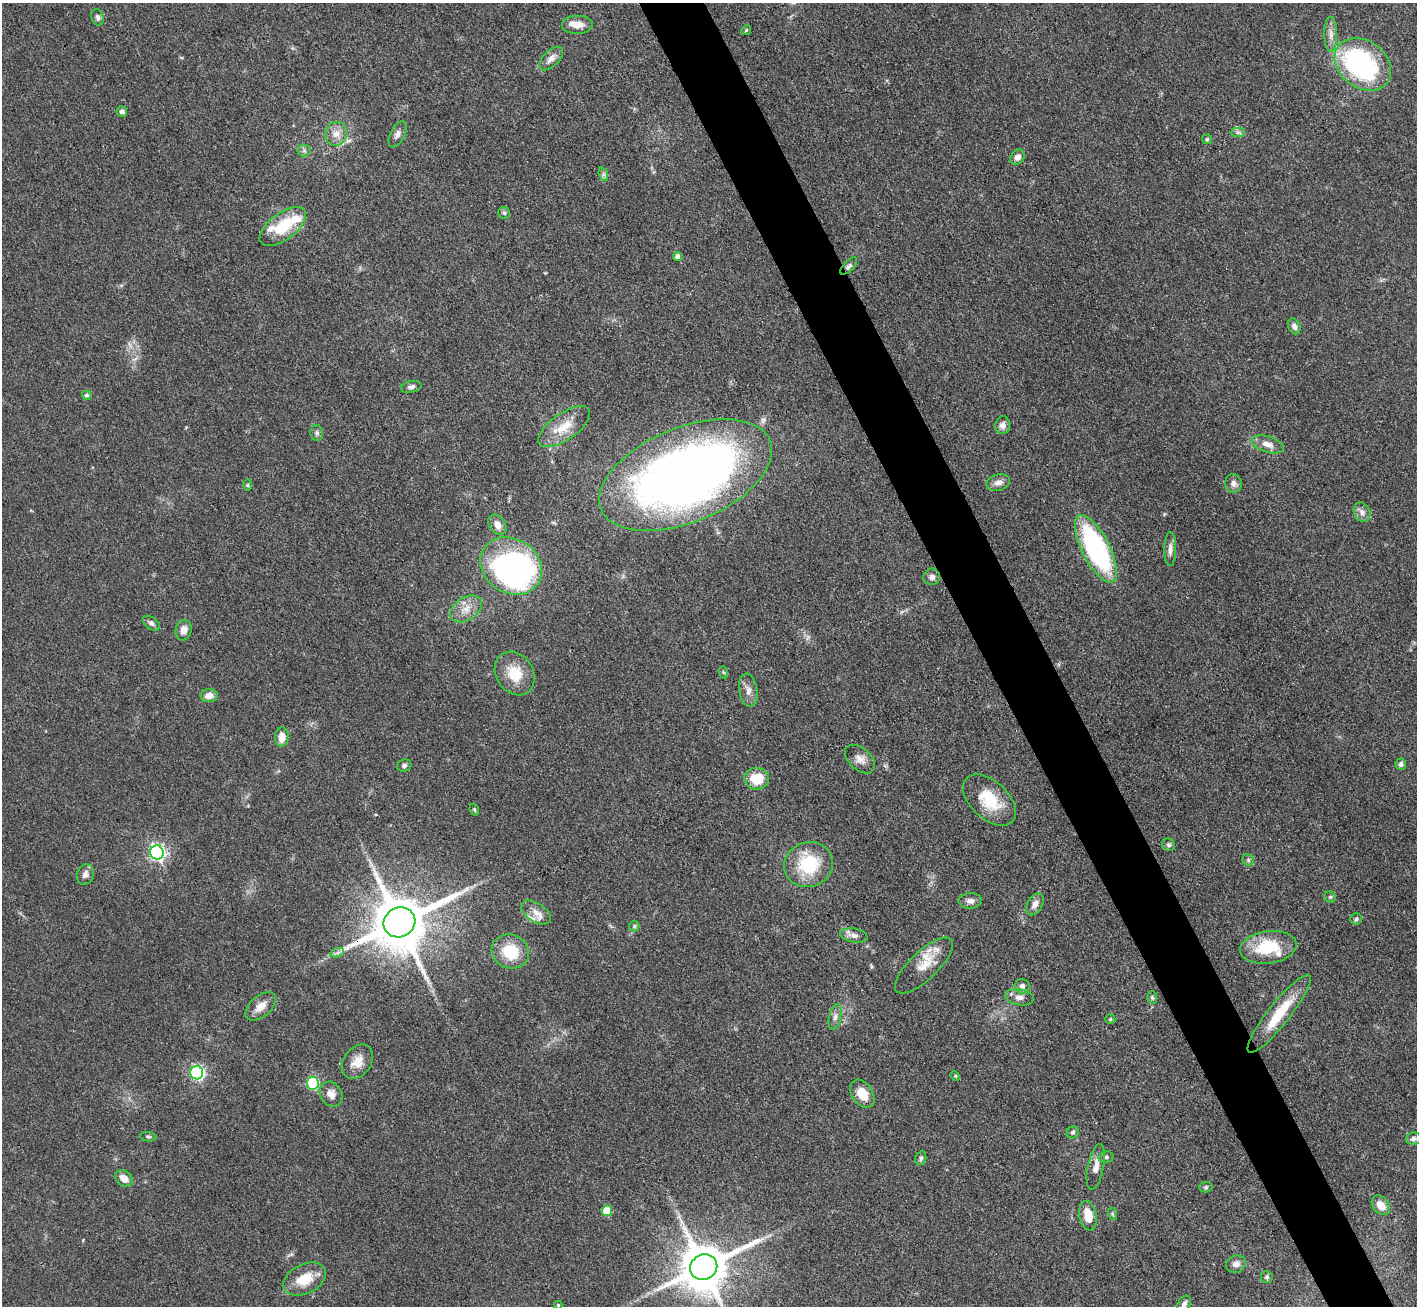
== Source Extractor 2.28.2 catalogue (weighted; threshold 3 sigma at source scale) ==
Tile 6 of 4 x 4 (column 2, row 2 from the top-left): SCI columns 1416-2830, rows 2893-4196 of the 5663 x 5651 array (HDU 1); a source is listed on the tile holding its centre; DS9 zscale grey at full resolution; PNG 1419 x 1308 px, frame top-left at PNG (2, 3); each listed source drawn as its Kron ellipse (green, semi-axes under 4 px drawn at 4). Shown black and unused: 5% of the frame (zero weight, under 3 of 4 exposures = <1% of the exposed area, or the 3 px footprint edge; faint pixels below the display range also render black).
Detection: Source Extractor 2.28.2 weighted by HDU 2 'WHT'; one run over the whole footprint, this tile lists its part. Background 0.0509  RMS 0.0048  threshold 0.0218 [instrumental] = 3 sigma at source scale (4.5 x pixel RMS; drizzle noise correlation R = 1.50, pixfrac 1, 0.05/0.05 arcsec/px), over >= 5 px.
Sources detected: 104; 2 inside a brighter object's white glare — neither listed nor drawn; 5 inside a brighter listed object's ellipse — not listed separately; the other 97 listed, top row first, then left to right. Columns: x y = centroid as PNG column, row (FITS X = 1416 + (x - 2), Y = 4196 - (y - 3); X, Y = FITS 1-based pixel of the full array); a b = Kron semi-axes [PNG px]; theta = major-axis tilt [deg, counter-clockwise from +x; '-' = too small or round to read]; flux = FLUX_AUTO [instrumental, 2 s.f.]
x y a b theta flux
98 17 8 6 -72 1.5
577 25 15 9 1 5.1
746 30 5 4 - 0.61
1331 34 17 6 -89 3.5
551 58 15 8 45 3.7
1363 64 30 23 -37 94
122 112 6 5 - 1.8
1238 132 7 4 -1 1.2
336 134 12 11 - 4.7
397 134 14 7 64 2.4
1207 139 5 5 - 0.72
304 150 6 6 - 1.2
1018 157 8 6 50 2.6
603 174 7 4 -72 1.1
504 213 6 6 - 1
283 227 27 13 37 19
678 256 4 4 - 2.2
849 266 11 5 46 1.4
1294 326 8 6 -66 1.8
411 387 10 6 11 1.7
87 395 5 4 - 0.97
1003 425 9 7 80 2.7
564 427 30 13 35 11
317 433 8 6 -79 1.4
1268 444 16 8 -17 4.4
685 475 91 47 22 440
998 483 12 8 16 3
1233 483 9 8 - 2.3
248 485 6 4 -89 0.68
1362 512 10 8 -65 2.5
497 525 11 8 -55 3.6
1096 549 37 14 -63 97
1170 549 17 6 89 2.8
511 566 32 27 -33 140
932 577 8 8 - 2.1
466 609 17 11 33 6
151 623 9 6 -37 1.6
184 630 10 8 81 3.4
723 672 6 4 -71 0.6
515 674 23 18 -56 12
748 690 16 9 -81 3.7
209 696 8 6 6 4.1
282 737 9 7 88 5.8
860 759 17 11 -42 4.1
1401 764 5 5 - 1.4
404 765 7 6 - 1.4
757 779 12 10 -5 12
989 800 32 19 -43 19
474 810 6 4 -69 0.65
1169 845 6 6 - 1.1
157 852 7 6 - 150
1248 860 6 5 - 0.93
808 865 25 22 20 26
85 874 10 8 71 2.5
1330 897 6 5 - 0.84
970 901 11 8 3 2.7
1035 904 12 7 60 3.6
536 912 17 9 -34 4.6
1356 919 6 5 - 0.85
399 922 16 14 29 3400
634 926 5 5 - 0.79
854 935 14 7 -11 2.7
1268 947 28 16 8 22
510 952 19 16 -25 17
337 953 7 4 19 1.3
924 965 38 14 44 12
1022 986 7 7 - 1.9
1019 997 14 8 -9 3.3
1152 998 6 5 - 0.82
261 1006 18 10 40 5.1
1279 1014 49 11 52 19
835 1017 13 6 77 2.2
1110 1019 5 4 - 0.86
357 1062 19 13 54 6.8
197 1073 7 6 - 99
955 1076 5 4 - 0.56
313 1083 6 6 - 50
331 1094 13 10 -56 3.9
862 1094 15 10 -55 8.5
1073 1132 6 5 - 1.2
148 1137 8 4 -6 0.89
1414 1139 8 6 7 1.4
1106 1157 7 5 14 1.2
921 1158 7 5 77 1
1096 1167 23 8 79 4.8
124 1178 9 7 -37 5
1206 1187 6 5 - 0.88
1381 1205 11 8 -51 5.3
607 1211 5 5 - 17
1113 1214 6 4 -70 0.66
1088 1216 15 8 -79 8.5
1236 1264 10 8 23 3
704 1267 14 12 29 2700
1267 1277 6 6 - 1.1
305 1279 22 15 27 11
1184 1304 9 6 60 1.8
558 1305 4 4 - 0.61
Overlapping masked pixels (flux is a lower limit): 2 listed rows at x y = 399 922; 704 1267
Isophote crosses this tile's border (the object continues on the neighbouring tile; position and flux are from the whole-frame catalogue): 1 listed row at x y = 1184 1304